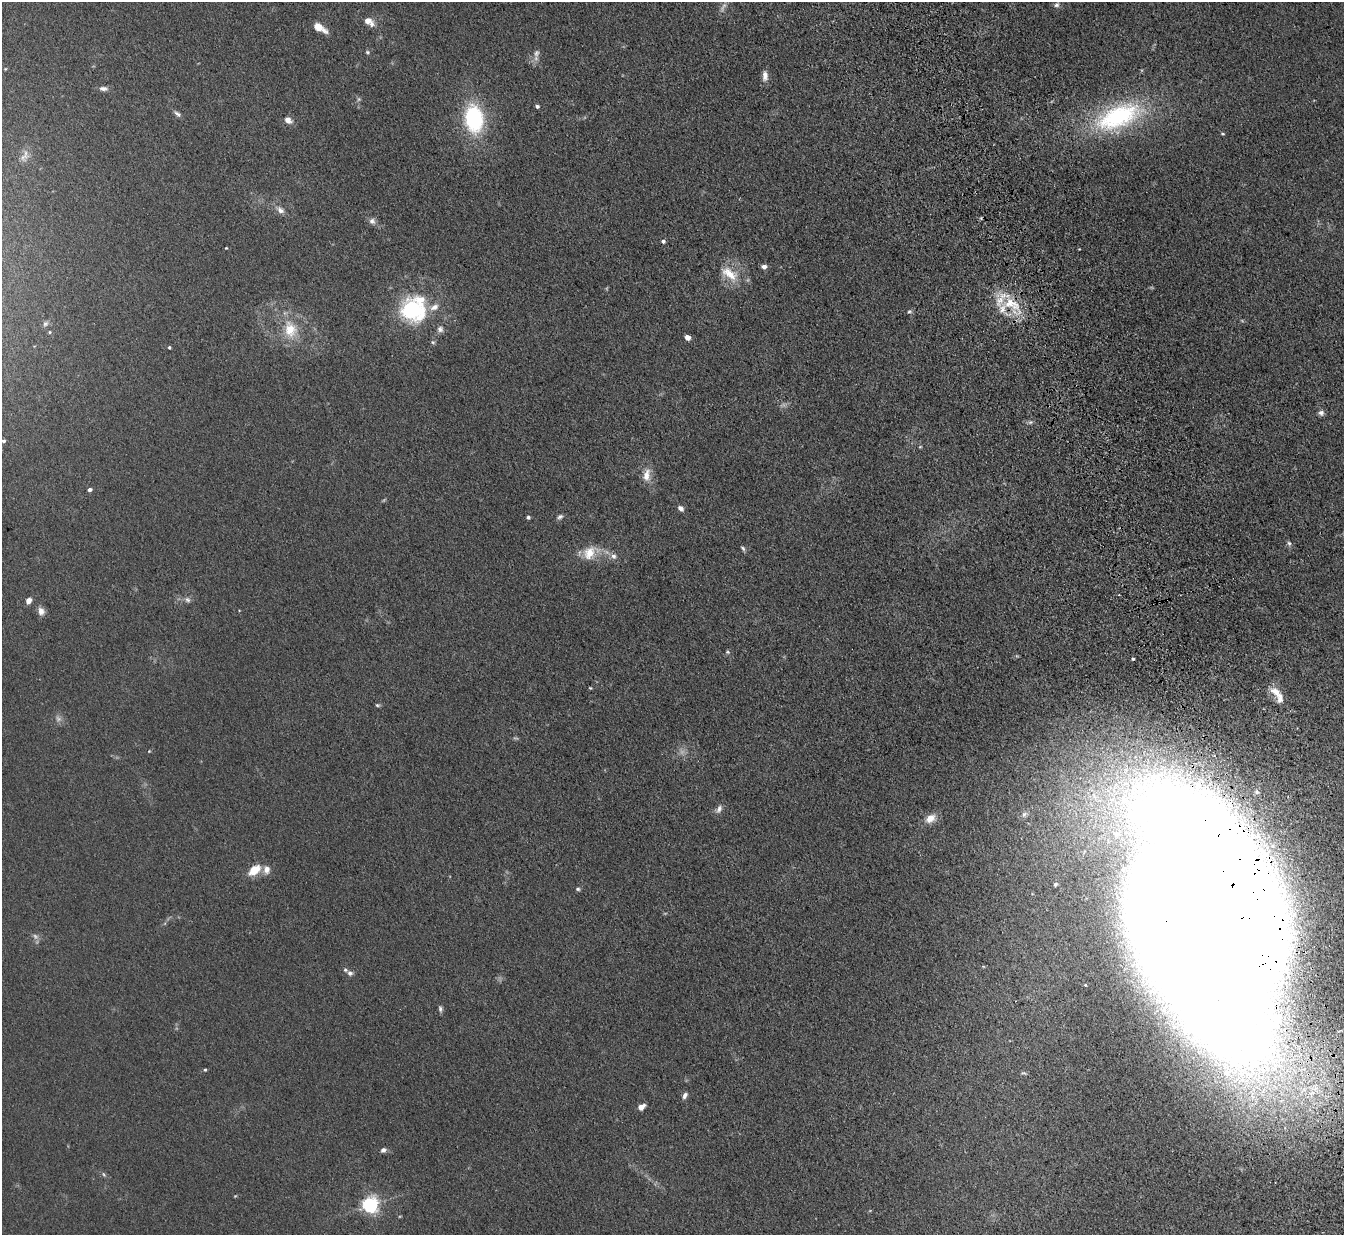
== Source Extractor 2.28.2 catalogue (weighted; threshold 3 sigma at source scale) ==
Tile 6 of 4 x 4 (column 2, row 2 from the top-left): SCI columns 1417-2758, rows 2636-3868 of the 5515 x 5398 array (HDU 1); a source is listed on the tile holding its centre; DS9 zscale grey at full resolution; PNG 1346 x 1237 px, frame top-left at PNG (2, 2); no overlay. Shown black and unused: <1% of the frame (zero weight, under 3 of 5 exposures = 4% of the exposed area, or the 3 px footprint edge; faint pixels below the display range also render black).
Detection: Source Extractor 2.28.2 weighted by HDU 2 'WHT'; one run over the whole footprint, this tile lists its part. Background 0.0415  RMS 0.0047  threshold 0.0211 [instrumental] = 3 sigma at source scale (4.5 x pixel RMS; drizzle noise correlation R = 1.50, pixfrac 1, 0.05/0.05 arcsec/px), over >= 5 px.
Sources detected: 84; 4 too faint to see at this stretch — not listed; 8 inside a brighter listed object's ellipse — not listed separately; the other 72 listed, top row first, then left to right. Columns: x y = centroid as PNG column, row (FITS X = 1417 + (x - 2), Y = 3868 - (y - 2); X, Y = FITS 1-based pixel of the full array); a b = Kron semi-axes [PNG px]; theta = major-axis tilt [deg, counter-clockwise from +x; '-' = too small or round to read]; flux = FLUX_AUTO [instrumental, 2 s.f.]
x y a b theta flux
1056 5 8 6 24 1.3
368 21 10 8 -13 3.2
319 27 14 6 -32 6.5
367 52 6 4 -16 0.7
536 53 11 8 84 2.2
5 69 4 3 - 0.4
765 76 13 7 -89 2.8
103 88 10 5 -1 1.9
359 99 6 6 - 0.85
537 106 4 4 - 0.99
177 114 11 5 -38 1.4
1118 117 68 30 22 62
474 119 22 14 -82 53
288 120 9 7 -30 2.8
1223 134 5 3 - 0.57
25 154 17 6 -89 2.5
280 210 11 7 -40 2.5
372 221 9 8 - 1.9
663 241 4 4 - 1.1
226 248 3 3 - 0.34
764 267 5 4 - 2.1
729 274 27 13 -38 11
1012 304 29 15 -24 16
412 310 29 25 -33 43
909 311 6 5 - 0.85
45 324 8 7 - 1.2
290 329 24 18 -78 14
440 329 9 9 - 2
50 332 4 3 - 0.45
687 337 4 4 - 4.3
433 342 6 5 - 0.78
169 347 4 3 - 0.58
1321 413 7 7 - 1.6
1030 422 6 5 - 0.89
3 441 5 4 - 1.1
920 447 4 3 - 0.36
647 475 18 10 81 5.1
90 489 4 4 - 1.4
680 508 7 5 -42 1.9
528 517 4 4 - 0.93
560 517 9 5 31 1.2
1289 543 6 5 - 1
743 548 7 4 -47 0.93
590 553 21 15 36 9.2
613 556 9 8 - 2.2
1119 595 3 2 - 0.38
29 600 7 6 - 2.3
187 600 9 6 -44 1.5
41 611 11 8 -76 2.5
728 652 6 5 - 0.74
1133 659 4 3 - 0.66
590 688 4 3 - 0.43
1275 691 14 9 -36 4.9
377 705 6 4 -15 0.71
149 751 4 4 - 0.37
719 809 12 7 67 2.1
1024 814 9 6 45 1.5
930 818 11 8 30 5.5
254 870 13 8 39 9.3
266 870 11 9 88 3
1055 884 4 4 - 0.65
578 889 5 4 - 0.8
1205 920 167 84 -73 4100
350 973 8 7 - 1.4
1085 985 6 4 -23 0.9
440 1009 8 5 -81 1.1
205 1070 4 4 - 0.51
685 1095 8 5 63 1.7
641 1107 6 4 31 4.7
383 1150 7 5 25 1.6
104 1175 7 4 -58 0.78
370 1205 6 6 - 170
Overlapping masked pixels (flux is a lower limit): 2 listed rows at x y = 1012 304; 1205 920
Isophote crosses this tile's border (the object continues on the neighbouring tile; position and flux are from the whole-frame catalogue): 1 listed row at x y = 3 441